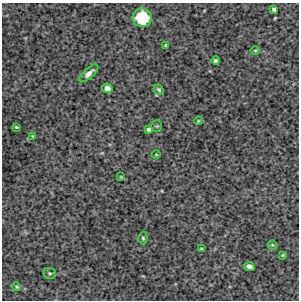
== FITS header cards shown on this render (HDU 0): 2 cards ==
NAXIS1  =                  297 /Length X axis
NAXIS2  =                  298 /Length Y axis

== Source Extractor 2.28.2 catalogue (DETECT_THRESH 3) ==
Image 297 x 298 px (HDU 0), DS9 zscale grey, 1 PNG px = 1 image px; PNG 301 x 302 px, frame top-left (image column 1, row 298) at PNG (2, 3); each listed source drawn as its Kron ellipse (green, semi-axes under 4 px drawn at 4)
Background 4220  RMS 250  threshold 738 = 3 sigma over >= 5 px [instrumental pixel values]
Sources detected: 22; all 22 listed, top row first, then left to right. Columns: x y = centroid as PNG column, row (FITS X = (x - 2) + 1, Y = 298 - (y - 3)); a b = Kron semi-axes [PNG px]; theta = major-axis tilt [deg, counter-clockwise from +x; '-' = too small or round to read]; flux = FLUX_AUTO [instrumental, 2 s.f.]
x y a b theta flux
274 9 4 4 - 44000
142 18 9 9 - 950000
166 46 3 3 - 26000
255 50 5 3 - 16000
216 61 4 3 - 37000
89 73 12 5 42 80000
107 88 5 4 - 110000
159 90 5 4 - 26000
198 121 4 3 - 14000
157 126 5 5 - 23000
16 127 3 3 - 19000
148 129 4 4 - 37000
33 136 4 3 - 16000
156 154 5 3 - 14000
121 177 4 4 - 17000
143 238 6 4 -88 28000
272 245 5 4 - 19000
201 249 3 3 - 19000
283 255 4 3 - 17000
249 267 5 4 - 81000
50 273 6 5 - 31000
17 287 5 4 - 20000